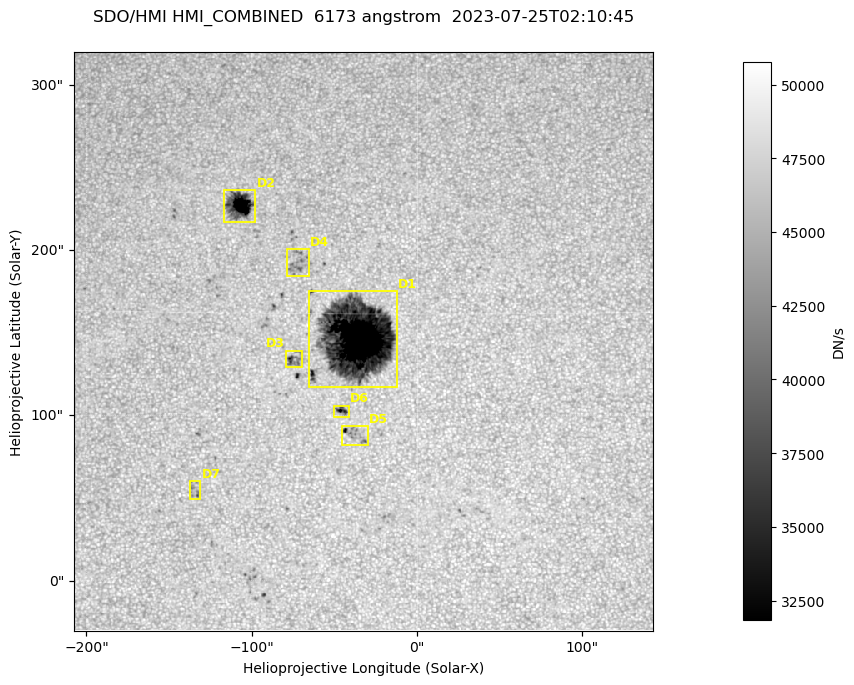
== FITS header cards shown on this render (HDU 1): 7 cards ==
TELESCOP= 'SDO/HMI '           / Telescope
INSTRUME= 'HMI_COMBINED'       / For HMI: HMI_SIDE1, HMI_FRONT2, or HMI_COMBINED
WAVELNTH=                6173. / [angstrom] Wavelength
DATE-OBS= '2023-07-25T02:10:45.900' / [ISO] Observation date {DATE__OBS}
CTYPE1  = 'HPLN-TAN'           / CTYPE1: HPLN
CTYPE2  = 'HPLT-TAN'           / CTYPE2: HPLT
BUNIT   = 'DN/s    '           / Physical Units

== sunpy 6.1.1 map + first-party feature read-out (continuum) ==
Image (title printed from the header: SDO/HMI HMI_COMBINED  6173 angstrom  2023-07-25T02:10:45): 695 x 695 px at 0.504 arcsec/px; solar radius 945 arcsec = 1874 px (partial field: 4.4% of the solar disc is inside the frame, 100% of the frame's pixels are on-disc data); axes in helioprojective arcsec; data unit DN/s (BUNIT, on the colour bar)
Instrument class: CONTINUUM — white-light / continuum photospheric image (CONTENT/OBS_TYPE)
Dark features (sunspots / pores): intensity divided by the frame's on-disc median (partial field: no limb-darkening profile); local-median window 302 px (8% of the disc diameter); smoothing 3 px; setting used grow <= 0.95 with closing radius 3 px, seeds <= 0.88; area >= 120 px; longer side >= 8 px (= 4 arcsec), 4 px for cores <= 0.7; partial field; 7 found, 7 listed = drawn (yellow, D1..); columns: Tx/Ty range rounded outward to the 2 arcsec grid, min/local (2 s.f., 1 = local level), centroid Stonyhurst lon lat
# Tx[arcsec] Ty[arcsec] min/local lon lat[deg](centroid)
D1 -66..-12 116..176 0.13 -2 +14
D2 -118..-98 216..238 0.27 -7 +19
D3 -80..-68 128..140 0.74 -5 +13
D4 -80..-64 184..202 0.84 -5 +17
D5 -46..-30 82..94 0.68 -2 +11
D6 -52..-40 98..106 0.65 -3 +11
D7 -138..-130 48..60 0.84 -8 +8